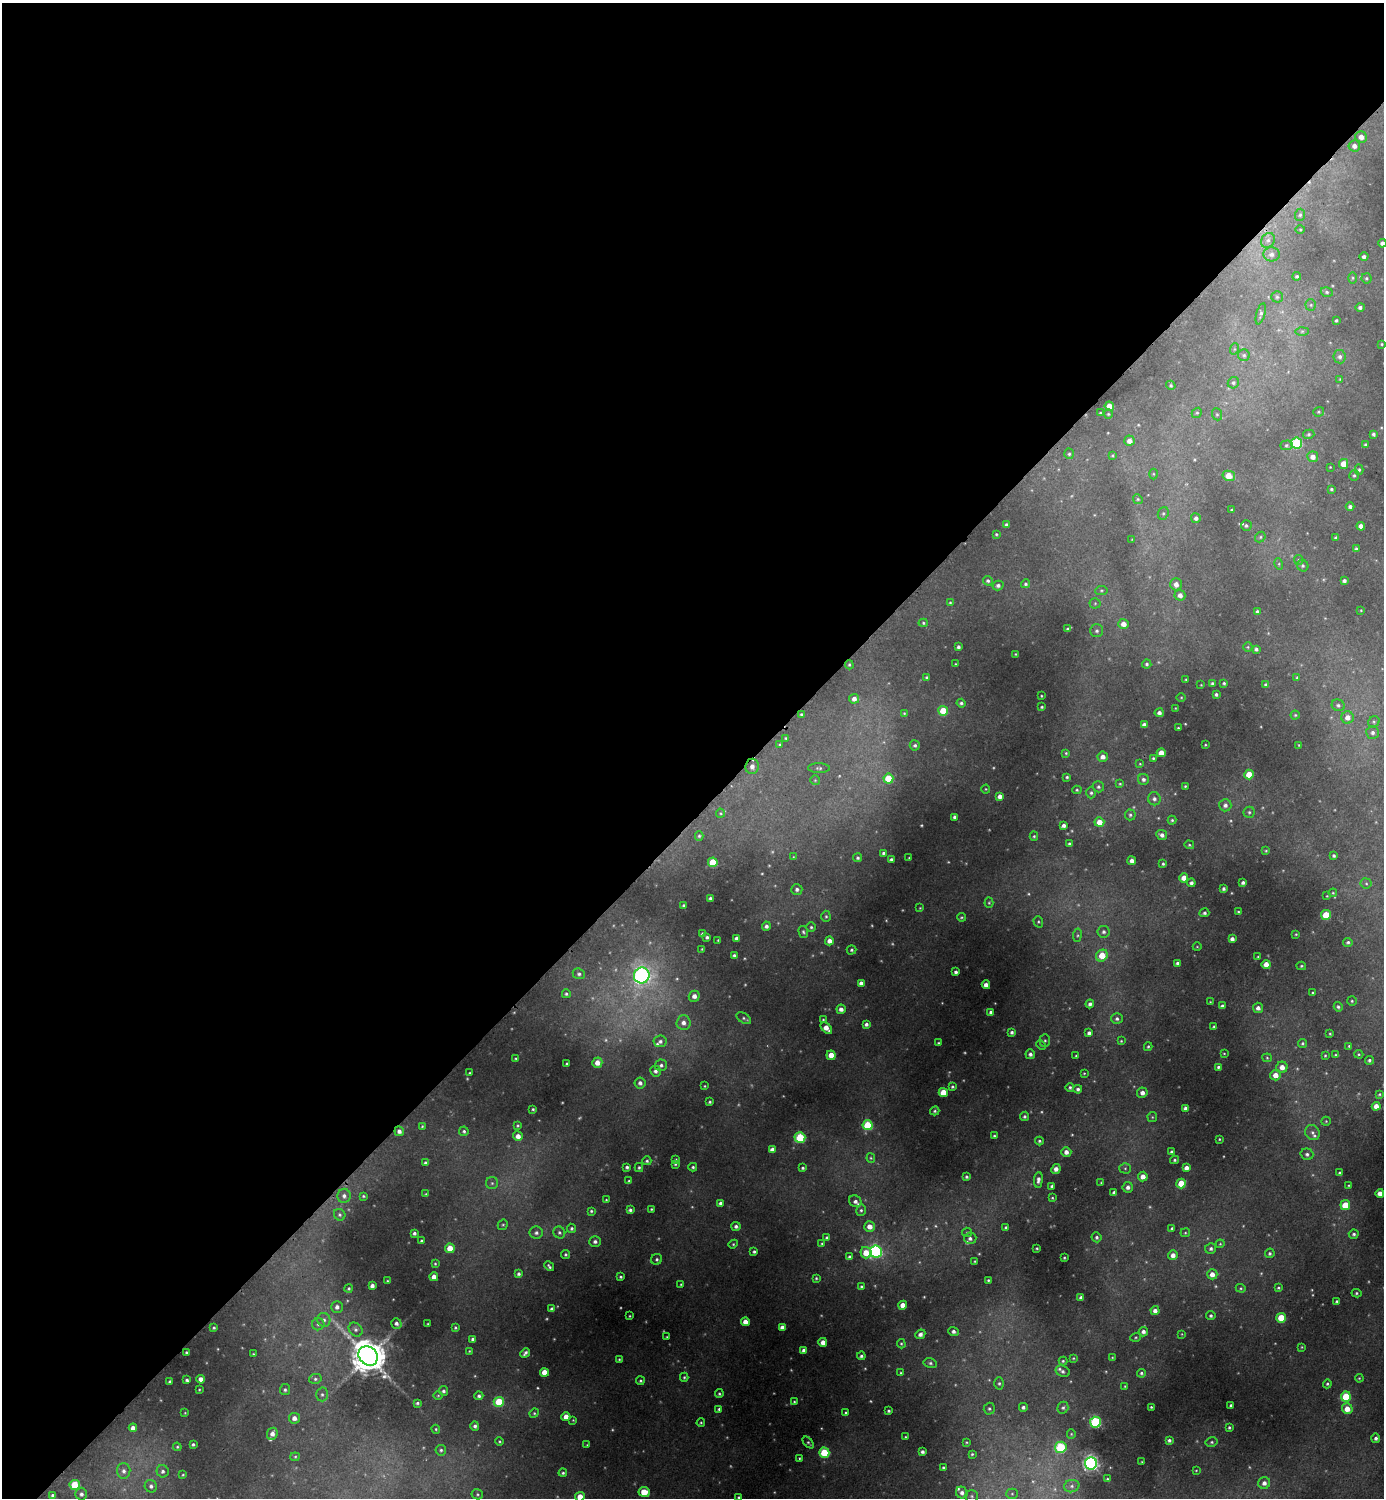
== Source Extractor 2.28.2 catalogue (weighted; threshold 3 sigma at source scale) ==
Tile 2 of 4 x 4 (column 2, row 1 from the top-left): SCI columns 1546-2927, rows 4496-5991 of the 5996 x 5997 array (HDU 1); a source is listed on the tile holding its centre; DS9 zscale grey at full resolution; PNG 1386 x 1500 px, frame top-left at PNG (2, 3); each listed source drawn as its Kron ellipse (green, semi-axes under 4 px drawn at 4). Shown black and unused: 55% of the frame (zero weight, under 2 of 3 exposures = <1% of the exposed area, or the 3 px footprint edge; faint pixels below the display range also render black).
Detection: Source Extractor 2.28.2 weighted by HDU 2 'WHT'; one run over the whole footprint, this tile lists its part. Background 0.0504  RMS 0.0059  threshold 0.0267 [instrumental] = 3 sigma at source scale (4.5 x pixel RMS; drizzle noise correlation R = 1.50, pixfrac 1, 0.05/0.05 arcsec/px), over >= 5 px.
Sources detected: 525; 22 too faint to see at this stretch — neither listed nor drawn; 7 inside a brighter listed object's ellipse — not listed separately; the other 496 listed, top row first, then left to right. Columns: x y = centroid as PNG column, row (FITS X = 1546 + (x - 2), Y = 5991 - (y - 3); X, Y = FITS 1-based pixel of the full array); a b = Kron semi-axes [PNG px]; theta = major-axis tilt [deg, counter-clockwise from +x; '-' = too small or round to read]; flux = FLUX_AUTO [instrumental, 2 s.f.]
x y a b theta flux
1361 137 6 5 - 4
1354 146 5 5 - 3.1
1300 215 6 5 - 1.2
1300 230 5 3 - 0.59
1268 240 8 6 56 2.3
1382 243 4 4 - 2.1
1272 254 8 7 - 2.9
1364 257 4 4 - 1.8
1297 276 4 4 - 1
1353 278 6 4 90 0.85
1366 278 5 5 - 0.97
1327 292 6 4 -18 1.1
1277 297 5 5 - 1.1
1311 305 5 5 - 0.94
1360 307 5 4 - 1.7
1261 314 11 4 75 1.6
1336 321 3 3 - 0.86
1302 331 6 4 1 1
1382 344 3 3 - 0.61
1234 349 6 4 71 0.77
1244 355 6 6 - 1.2
1340 357 6 6 - 2
1340 379 4 4 - 0.47
1233 383 6 5 - 1.3
1171 385 5 4 - 0.89
1109 406 4 4 - 6.5
1319 412 5 4 - 0.82
1100 413 3 2 - 0.56
1197 413 5 4 - 0.92
1108 414 4 4 - 0.7
1217 414 6 5 - 0.92
1309 434 6 4 15 0.95
1373 434 3 3 - 1.2
1129 441 5 5 - 4.1
1297 443 5 5 - 47
1286 445 6 5 - 1
1365 445 3 3 - 0.91
1069 454 5 4 - 1
1112 455 4 3 - 0.63
1313 457 5 5 - 4.2
1343 464 5 4 - 7.2
1330 467 2 2 - 0.4
1359 470 5 4 - 0.99
1153 474 5 3 - 0.57
1354 475 5 4 - 0.95
1229 476 6 5 - 8.7
1331 489 3 3 - 0.81
1138 499 5 4 - 0.86
1350 507 4 4 - 1.7
1232 510 3 3 - 0.93
1163 513 6 5 - 1.2
1196 518 5 4 - 1.8
1006 525 4 3 - 1.7
1246 526 5 5 - 1.2
1361 526 4 4 - 4.1
996 534 3 3 - 0.68
1260 537 6 4 49 0.92
1336 538 3 3 - 1.1
1132 539 4 2 - 0.38
1356 549 4 3 - 1.1
1299 560 5 4 - 0.78
1279 564 6 3 -73 0.7
1303 566 6 5 - 1.3
988 581 5 4 - 1.2
1344 581 4 3 - 1.5
1026 584 4 4 - 1.1
1176 584 6 5 - 3.5
998 585 5 5 - 1.7
1101 590 6 4 6 0.93
1180 595 5 5 - 3
950 603 4 3 - 0.62
1095 603 5 5 - 0.85
1361 610 3 3 - 0.46
1257 612 3 3 - 1.3
923 623 4 4 - 0.83
1123 624 5 5 - 5.2
1068 629 4 3 - 0.92
1097 631 6 6 - 1.6
958 647 3 3 - 1.3
1248 647 5 4 - 0.74
1256 649 4 3 - 1.3
1015 654 3 2 - 0.42
955 664 3 2 - 0.39
1147 664 4 4 - 1.1
849 665 5 4 - 0.75
927 677 3 3 - 0.79
1297 678 4 3 - 0.72
1186 679 3 2 - 0.6
1212 683 3 3 - 1.1
1224 683 3 3 - 0.88
1201 685 2 2 - 0.38
1266 685 4 4 - 1.1
1216 694 3 3 - 1.2
1041 696 3 2 - 0.45
1181 697 4 3 - 0.51
854 699 5 5 - 2.9
961 703 4 4 - 1.2
1338 705 7 5 -25 1.5
1042 707 3 3 - 0.68
1175 708 3 2 - 0.34
943 711 5 5 - 16
904 713 3 3 - 0.53
1159 713 4 4 - 2.3
801 714 3 3 - 0.76
1295 715 4 4 - 0.73
1348 717 6 6 - 4.5
1374 722 6 5 - 1.2
1144 725 4 4 - 2.7
1178 728 3 3 - 0.67
1373 733 6 6 - 2.2
786 738 4 3 - 0.71
780 745 4 4 - 0.68
915 745 5 5 - 1.3
1205 745 3 2 - 0.48
1299 745 3 2 - 0.5
1066 753 4 4 - 0.73
1161 753 4 4 - 6.9
1103 757 5 5 - 3.5
1153 758 3 3 - 0.8
1140 764 4 3 - 0.57
752 766 7 6 - 3.4
819 768 11 5 -1 1.3
1249 774 5 4 - 12
1067 777 3 3 - 0.87
888 779 5 5 - 17
1143 779 5 5 - 1.8
815 780 5 5 - 0.76
1120 784 4 4 - 0.67
1185 786 3 3 - 0.62
1098 787 6 5 - 1.4
986 789 4 4 - 0.58
1077 790 4 4 - 0.77
1091 793 6 4 90 1.2
1000 796 4 4 - 3.4
1154 799 6 6 - 2
1225 805 6 6 - 2.3
1249 812 5 5 - 1.1
720 813 4 4 - 0.69
1130 815 5 5 - 1.2
955 817 4 3 - 1.7
1172 820 4 4 - 0.82
1099 822 5 5 - 8.7
1063 825 4 4 - 2.1
1162 835 5 5 - 2.3
699 836 4 4 - 0.81
1034 836 4 4 - 0.78
1069 844 3 3 - 1.2
1189 845 5 4 - 0.68
1266 851 4 3 - 0.54
883 853 4 4 - 1.1
1334 856 3 3 - 1
793 857 3 2 - 0.41
858 858 4 4 - 1.2
909 858 3 2 - 0.49
891 860 4 3 - 1.3
1132 861 4 4 - 2.3
713 862 5 5 - 17
1163 864 3 3 - 0.82
1184 878 4 4 - 5.7
1191 883 4 4 - 1.8
1243 883 4 3 - 1.6
1366 883 5 5 - 0.99
797 889 5 5 - 1.9
1223 889 3 3 - 1.3
1333 893 4 3 - 0.54
1327 896 3 2 - 0.41
710 898 3 3 - 1.6
989 903 5 4 - 0.73
684 906 3 3 - 0.99
920 908 4 4 - 0.51
1238 912 3 3 - 0.61
1204 913 5 4 - 1.5
1326 915 5 5 - 19
826 916 5 4 - 1
961 917 4 3 - 0.72
1038 922 6 4 -71 0.92
766 926 4 4 - 2
811 927 5 5 - 1
803 932 6 4 -73 1
1104 932 6 6 - 1.7
702 934 4 3 - 1.4
1296 934 3 3 - 0.56
1077 935 7 3 82 0.86
707 937 3 3 - 1.3
736 938 4 3 - 1.9
1232 939 4 4 - 2.5
718 940 2 2 - 0.5
829 941 4 4 - 3.6
1348 942 4 4 - 1.2
1197 947 4 3 - 0.44
702 949 3 3 - 0.52
852 950 5 4 - 1.1
734 955 3 3 - 1.1
1102 956 6 5 - 12
1258 957 3 3 - 0.57
1177 963 3 3 - 1.3
1266 964 4 4 - 6.5
1301 966 5 4 - 0.75
956 972 4 3 - 1.5
579 974 6 5 - 1.4
642 975 8 8 - 200
861 983 4 4 - 2.4
986 985 4 4 - 3.5
1313 993 3 3 - 0.63
566 994 4 4 - 1
694 996 5 5 - 3.2
1352 1001 5 5 - 0.85
1210 1002 3 2 - 0.44
1090 1004 4 4 - 1.9
1222 1006 4 3 - 1.7
1338 1007 5 4 - 1
1258 1008 5 5 - 2.8
841 1009 4 4 - 2.8
991 1012 4 3 - 1.3
744 1018 8 5 -34 1.2
1117 1019 6 5 - 1.6
823 1020 3 3 - 0.57
683 1023 7 7 - 3.5
866 1024 4 4 - 1.7
1214 1027 3 3 - 1
826 1028 7 4 -44 5.7
1012 1032 4 4 - 1.3
1089 1033 4 4 - 2
1330 1034 3 2 - 0.59
660 1041 6 6 - 2
1045 1041 6 5 - 1
1121 1041 4 4 - 0.61
938 1043 3 2 - 0.65
1302 1043 4 4 - 0.88
1041 1045 5 3 - 0.58
1349 1046 4 4 - 0.7
1148 1047 4 3 - 0.86
1224 1053 4 2 - 0.44
1030 1054 5 5 - 1.8
1359 1054 5 4 - 0.69
831 1055 4 4 - 8.8
1325 1055 4 3 - 0.67
1335 1055 4 3 - 0.66
1076 1056 3 3 - 0.56
1267 1058 4 4 - 0.71
516 1059 4 3 - 0.63
1369 1060 4 4 - 1.1
597 1063 5 5 - 5.5
567 1064 3 3 - 0.91
661 1065 6 6 - 1.7
1218 1067 3 3 - 1
1282 1067 6 5 - 4.9
655 1071 6 5 - 2.1
470 1073 3 2 - 0.55
1084 1073 4 3 - 0.51
1275 1075 5 5 - 6.3
640 1083 5 5 - 2.2
705 1086 3 3 - 0.55
952 1087 4 4 - 1
1070 1087 4 4 - 1.1
1078 1089 4 4 - 1.4
943 1092 4 4 - 12
1142 1093 5 5 - 3
1379 1094 4 3 - 0.7
710 1102 3 3 - 0.89
1376 1106 4 4 - 5
1185 1108 4 3 - 1.7
533 1109 3 3 - 0.72
935 1111 5 4 - 0.92
1025 1116 4 4 - 1.2
1152 1117 5 4 - 0.73
1326 1121 5 4 - 0.66
518 1125 4 4 - 0.73
868 1125 5 5 - 29
422 1126 4 3 - 0.63
399 1131 5 4 - 2.5
464 1131 5 4 - 1.1
1312 1133 8 7 - 2.2
518 1136 5 5 - 4.2
994 1136 3 3 - 0.85
800 1138 5 5 - 37
1219 1139 3 2 - 0.53
1039 1141 4 3 - 0.92
772 1150 4 4 - 3.2
1066 1152 5 5 - 3.2
1172 1152 4 3 - 1.3
1307 1154 6 5 - 1.7
871 1158 4 4 - 0.75
676 1160 4 3 - 0.7
1175 1160 4 4 - 0.91
647 1161 4 4 - 1
425 1163 4 4 - 1.3
675 1164 4 4 - 0.84
627 1167 3 3 - 1.2
693 1167 4 4 - 1
639 1168 4 3 - 0.93
803 1168 4 4 - 0.93
1125 1168 5 5 - 1.1
1186 1168 4 4 - 3
1056 1169 5 4 - 3.3
1340 1173 4 3 - 1.1
966 1177 4 4 - 1.1
1143 1177 5 5 - 5.1
1038 1180 8 4 84 2.3
629 1181 3 3 - 0.63
492 1183 6 6 - 1.3
1101 1183 3 3 - 0.53
1181 1183 5 5 - 15
1349 1185 4 2 - 0.51
1052 1186 3 3 - 1.2
1128 1187 5 5 - 2.4
1114 1193 4 3 - 1.7
1380 1193 4 4 - 4
426 1194 3 3 - 0.56
344 1196 7 6 - 2.3
363 1196 4 3 - 0.74
1052 1198 4 3 - 0.61
606 1200 3 3 - 0.56
855 1201 6 5 - 2.1
720 1203 4 3 - 1.7
1345 1205 5 5 - 15
651 1209 3 2 - 0.6
630 1210 4 3 - 1.5
861 1210 6 4 76 1.2
591 1211 4 3 - 0.86
340 1215 6 5 - 1.2
503 1225 5 4 - 0.89
736 1226 5 4 - 1.8
870 1226 5 5 - 5.2
1006 1227 4 4 - 0.84
572 1228 5 4 - 1.1
1172 1228 4 3 - 0.87
559 1232 6 5 - 1.3
967 1232 5 4 - 0.77
414 1233 4 3 - 1.5
536 1233 6 6 - 2
1185 1233 5 4 - 0.7
1354 1234 5 4 - 1.2
1097 1237 5 5 - 1.3
827 1238 4 4 - 1.8
970 1238 6 5 - 1.9
422 1241 3 3 - 1.1
595 1242 6 5 - 1.9
822 1243 4 3 - 0.57
733 1244 4 4 - 0.74
1220 1244 4 4 - 0.61
450 1248 5 4 - 11
1037 1248 3 2 - 0.62
1211 1249 6 5 - 1.5
754 1252 4 3 - 1.1
876 1252 6 6 - 98
866 1253 6 5 - 11
1270 1253 5 4 - 1.1
566 1254 4 4 - 1
1173 1255 5 4 - 3.9
849 1257 4 4 - 1.3
1064 1258 3 2 - 0.64
657 1259 6 5 - 1.3
975 1261 4 3 - 0.65
435 1264 4 3 - 0.66
549 1266 5 3 - 1.1
519 1274 4 4 - 1.4
1212 1274 5 5 - 4.8
434 1277 4 4 - 5.1
621 1277 3 3 - 0.9
816 1278 4 3 - 0.76
988 1280 4 3 - 0.82
387 1281 3 3 - 0.55
681 1284 4 3 - 0.54
372 1286 4 4 - 2.4
861 1286 4 4 - 0.84
349 1288 4 4 - 0.92
1241 1288 5 4 - 0.77
1278 1288 4 3 - 0.82
1356 1293 5 4 - 0.95
1081 1298 4 3 - 1.8
1337 1301 4 4 - 0.94
903 1305 4 4 - 5.9
337 1307 5 5 - 2.3
552 1309 4 4 - 2.1
1155 1311 4 4 - 2.9
630 1316 3 2 - 0.47
1211 1316 4 4 - 1.2
1281 1318 5 5 - 16
324 1320 7 6 - 2.1
745 1322 4 4 - 4.8
396 1323 5 5 - 2.1
318 1324 6 6 - 1.5
428 1324 3 2 - 0.46
782 1327 4 4 - 2.6
214 1328 3 3 - 0.78
455 1328 4 3 - 0.83
356 1330 7 6 - 1.9
953 1331 5 4 - 2.1
1143 1332 5 4 - 2.4
920 1334 5 4 - 2.4
1182 1334 4 2 - 0.41
667 1337 4 2 - 0.46
1136 1337 5 4 - 0.76
473 1339 4 3 - 1.6
823 1342 4 4 - 4.9
901 1344 5 4 - 0.72
1302 1347 3 3 - 0.52
804 1350 4 4 - 2.5
469 1351 3 3 - 0.47
186 1352 3 3 - 0.81
525 1353 5 3 - 1.5
253 1354 3 3 - 0.52
368 1356 10 9 - 1500
861 1356 4 4 - 1.3
1073 1358 3 2 - 0.55
1112 1358 4 4 - 0.55
619 1359 3 3 - 0.62
1063 1361 4 4 - 0.85
930 1363 7 5 -10 1.3
1063 1371 7 5 -24 1.7
544 1372 4 4 - 7.8
901 1373 4 3 - 0.66
1141 1373 4 4 - 1.1
684 1377 4 4 - 0.81
1359 1378 4 3 - 0.67
201 1379 4 4 - 3.7
315 1379 6 5 - 1.4
187 1380 3 3 - 1.2
640 1381 4 4 - 0.87
170 1382 3 3 - 1.5
999 1383 6 5 - 1.2
1327 1384 4 4 - 0.94
1125 1386 3 3 - 0.51
199 1389 3 2 - 0.47
285 1390 5 5 - 1.3
443 1391 5 4 - 1.3
322 1394 7 5 -89 1.6
719 1394 4 3 - 0.88
438 1395 5 3 - 0.56
479 1396 4 4 - 1.4
1346 1397 5 5 - 21
499 1402 5 5 - 23
794 1402 4 3 - 0.68
417 1403 4 3 - 1.1
1231 1405 3 3 - 1.2
1023 1407 4 4 - 1.8
1151 1407 3 3 - 0.6
1063 1408 6 5 - 1.3
719 1409 4 3 - 1.1
989 1409 6 5 - 1.2
1347 1409 5 5 - 7
889 1411 3 3 - 0.95
185 1413 4 2 - 0.36
534 1413 5 4 - 0.77
846 1413 4 4 - 1
566 1417 4 4 - 5.4
294 1418 5 5 - 3.6
573 1420 4 4 - 0.5
1095 1422 5 5 - 64
701 1423 4 3 - 0.67
475 1426 5 4 - 1.7
1229 1427 3 3 - 0.88
133 1428 4 4 - 3.5
436 1429 4 4 - 0.66
272 1434 6 5 - 3.5
1071 1434 5 4 - 0.71
905 1437 3 2 - 0.5
1376 1438 4 4 - 1.7
1169 1440 4 3 - 1.4
499 1442 4 3 - 0.61
808 1442 7 3 -48 0.88
966 1442 4 3 - 0.55
1212 1442 6 5 - 1
193 1444 3 3 - 1
587 1445 3 3 - 0.44
177 1447 4 4 - 0.73
1061 1447 6 5 - 43
441 1450 5 5 - 1.2
922 1452 3 3 - 1.6
824 1453 5 5 - 24
972 1454 4 4 - 0.77
295 1457 5 4 - 0.76
799 1458 3 2 - 0.52
1142 1462 3 2 - 0.33
1091 1463 6 6 - 180
943 1468 3 3 - 1.1
1196 1470 3 2 - 0.41
124 1471 8 6 -88 2.7
163 1471 6 6 - 1.8
563 1473 4 4 - 0.98
183 1475 3 3 - 0.54
1107 1479 3 3 - 0.62
1264 1483 6 6 - 3.2
75 1485 5 5 - 21
151 1486 6 6 - 2
1072 1486 8 6 14 2
644 1492 5 4 - 14
962 1493 6 5 - 2.5
81 1494 6 6 - 2.1
477 1494 6 5 - 0.89
1012 1494 5 5 - 0.94
53 1495 3 3 - 1
972 1496 6 5 - 1.3
580 1497 5 5 - 8.8
739 1497 3 3 - 0.88
Isophote crosses this tile's border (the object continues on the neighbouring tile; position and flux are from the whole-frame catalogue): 4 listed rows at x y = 1382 243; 1380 1193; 580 1497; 739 1497